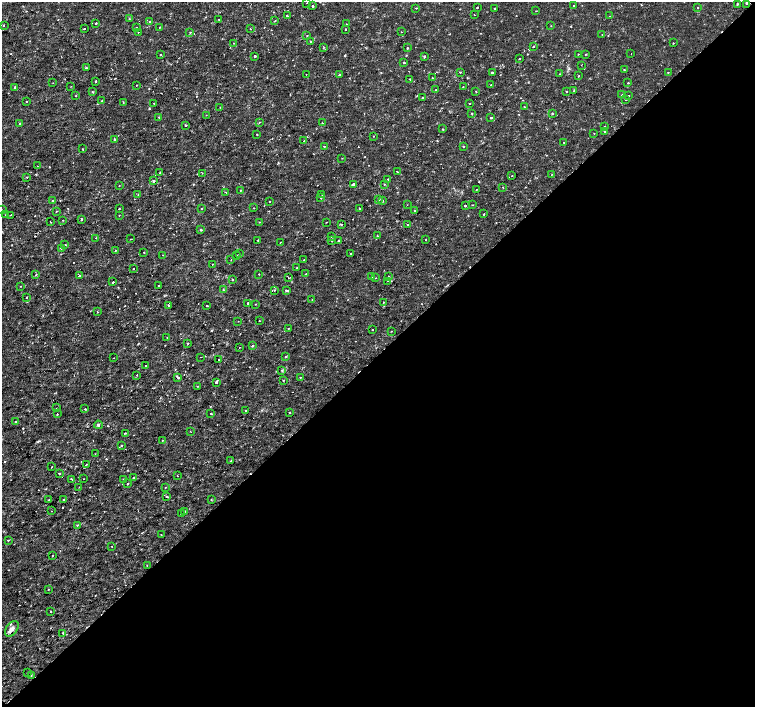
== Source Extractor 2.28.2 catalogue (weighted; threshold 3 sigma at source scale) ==
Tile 12 of 4 x 4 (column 4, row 3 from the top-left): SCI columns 4522-6027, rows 1634-3042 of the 6027 x 6019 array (HDU 1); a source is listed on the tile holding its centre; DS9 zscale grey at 2 x 2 block average (1 PNG px = mean of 2 x 2 image px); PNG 757 x 709 px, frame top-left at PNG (2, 2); each listed source drawn as its Kron ellipse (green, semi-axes under 4 px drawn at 4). Shown black and unused: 50% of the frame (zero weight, under 2 of 3 exposures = <1% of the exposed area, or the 3 px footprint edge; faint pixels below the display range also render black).
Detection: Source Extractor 2.28.2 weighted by HDU 2 'WHT'; one run over the whole footprint, this tile lists its part. Background -9.44e-06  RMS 8.1e-04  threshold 0.00366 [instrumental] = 3 sigma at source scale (4.5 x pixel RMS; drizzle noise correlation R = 1.50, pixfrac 1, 0.0396/0.0396 arcsec/px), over >= 5 px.
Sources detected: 264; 4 cosmic-ray / hot-pixel residue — neither listed nor drawn; the other 260 listed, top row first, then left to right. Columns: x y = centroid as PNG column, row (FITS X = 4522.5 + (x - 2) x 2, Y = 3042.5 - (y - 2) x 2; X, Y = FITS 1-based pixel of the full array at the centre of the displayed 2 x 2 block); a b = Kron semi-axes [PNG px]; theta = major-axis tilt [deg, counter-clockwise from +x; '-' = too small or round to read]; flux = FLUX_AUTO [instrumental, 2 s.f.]
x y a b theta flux
307 2 2 2 - 0.073
746 3 2 2 - 0.23
737 4 3 2 - 0.13
313 6 2 2 - 0.33
574 6 2 2 - 0.46
477 7 2 2 - 0.17
697 7 2 2 - 0.092
416 8 2 2 - 0.083
494 8 2 2 - 0.3
536 11 2 2 - 0.075
474 15 2 2 - 0.068
287 16 3 2 - 0.33
610 16 2 2 - 0.076
129 19 2 2 - 0.1
219 19 2 2 - 0.11
150 21 2 2 - 0.17
275 21 3 2 - 0.083
96 23 2 2 - 0.17
346 24 2 2 - 0.12
3 25 3 2 - 0.087
551 26 2 2 - 0.11
159 27 2 2 - 0.14
136 28 2 2 - 0.2
85 29 2 2 - 0.11
250 29 2 2 - 0.084
346 29 2 2 - 0.1
138 32 2 2 - 0.094
401 32 2 2 - 0.061
190 33 3 2 - 0.13
307 35 2 2 - 0.095
602 35 2 2 - 0.08
310 42 2 2 - 0.27
234 43 2 2 - 0.07
673 43 2 2 - 0.084
533 46 2 2 - 0.24
324 47 3 2 - 0.11
407 48 2 2 - 0.19
578 54 2 2 - 0.14
586 54 2 2 - 0.12
631 54 2 2 - 0.11
160 55 2 2 - 0.13
255 56 2 2 - 0.65
425 57 2 2 - 0.25
519 59 2 2 - 0.42
404 62 2 2 - 0.2
581 65 2 2 - 0.067
86 68 2 2 - 0.24
624 70 2 2 - 0.16
460 72 3 2 - 0.14
492 72 2 2 - 0.57
668 72 2 2 - 0.12
306 74 2 2 - 0.11
339 74 2 2 - 0.16
559 74 2 2 - 0.093
579 76 2 2 - 0.22
432 78 2 2 - 0.064
410 79 2 2 - 0.27
96 81 3 2 - 0.16
53 83 2 2 - 0.071
628 83 2 2 - 0.16
137 85 2 2 - 0.21
491 85 2 2 - 0.48
71 86 2 2 - 0.087
15 87 2 2 - 0.3
463 87 2 2 - 0.14
436 89 2 2 - 0.15
566 91 2 2 - 0.23
574 91 2 2 - 0.14
93 92 2 2 - 0.19
476 92 2 2 - 0.2
622 95 2 2 - 0.11
75 96 2 2 - 0.23
629 96 2 2 - 0.13
423 98 2 2 - 0.26
626 99 2 2 - 0.3
26 101 2 2 - 0.17
101 101 2 2 - 0.13
123 102 2 2 - 0.092
154 103 2 2 - 0.16
469 103 2 2 - 0.71
220 107 2 2 - 0.1
524 107 2 2 - 0.1
472 113 2 2 - 0.12
552 114 2 2 - 0.2
206 115 2 2 - 0.07
159 117 3 2 - 0.11
491 118 2 2 - 0.25
259 122 2 2 - 0.2
19 123 2 2 - 0.1
322 123 2 2 - 0.19
185 125 2 2 - 0.087
605 126 2 2 - 0.094
443 129 2 2 - 0.35
604 132 2 2 - 0.35
594 133 2 2 - 0.075
257 134 2 2 - 0.11
374 136 2 2 - 0.073
114 139 3 2 - 0.14
304 141 2 2 - 0.15
564 142 2 2 - 0.096
324 146 2 2 - 0.25
463 146 2 2 - 0.28
83 149 2 2 - 0.23
342 158 2 2 - 0.072
37 166 2 2 - 0.072
397 172 2 2 - 0.14
160 173 2 2 - 0.19
202 173 2 2 - 0.09
552 174 2 2 - 0.075
512 176 2 2 - 0.16
27 177 2 2 - 0.14
388 179 2 2 - 0.16
154 181 2 2 - 0.38
353 184 3 2 - 0.65
384 184 2 2 - 0.13
119 186 2 2 - 0.099
503 187 2 2 - 0.18
477 189 3 2 - 0.091
240 190 2 2 - 0.12
226 192 2 2 - 0.12
138 194 2 2 - 0.094
322 194 2 2 - 0.086
321 198 3 2 - 0.11
379 199 2 2 - 0.49
53 200 2 2 - 0.089
269 201 2 2 - 0.17
383 201 2 2 - 0.13
407 205 2 2 - 0.079
472 205 2 2 - 0.11
465 206 2 2 - 0.38
119 208 2 2 - 0.099
253 208 2 2 - 0.11
359 208 2 2 - 0.46
201 209 2 2 - 0.085
2 210 2 2 - 0.12
415 210 2 2 - 0.12
56 211 2 2 - 0.081
6 214 2 2 - 0.11
484 214 2 2 - 0.19
10 215 2 2 - 0.084
119 215 2 2 - 0.087
81 219 2 2 - 0.44
63 220 2 2 - 0.073
50 221 2 2 - 0.16
259 222 2 2 - 0.097
326 222 2 2 - 0.082
408 224 2 2 - 0.11
341 225 2 2 - 0.52
201 230 2 2 - 0.58
331 236 2 2 - 0.39
377 236 2 2 - 0.13
96 238 2 2 - 0.12
131 239 2 2 - 0.098
426 239 2 2 - 0.16
258 240 2 2 - 0.2
332 241 2 2 - 0.33
338 241 3 2 - 0.16
281 242 2 2 - 0.15
65 245 2 2 - 0.31
61 248 2 2 - 0.3
115 250 2 2 - 0.12
144 252 2 2 - 0.062
239 254 2 2 - 0.17
350 254 2 2 - 0.26
163 255 2 2 - 0.073
237 255 2 2 - 0.081
231 260 2 2 - 0.12
304 260 2 2 - 0.33
212 264 2 2 - 0.084
133 268 2 2 - 0.24
297 268 2 2 - 0.18
306 273 2 2 - 0.072
259 274 2 2 - 0.24
36 275 2 2 - 0.17
79 276 2 2 - 0.36
372 276 2 2 - 0.37
389 277 2 2 - 0.17
289 278 3 2 - 0.081
376 278 2 2 - 0.11
232 279 2 2 - 0.12
388 281 2 2 - 0.083
113 282 2 2 - 0.22
20 286 2 2 - 0.082
159 286 2 2 - 0.2
224 290 4 2 - 0.16
274 290 2 2 - 0.17
287 290 3 2 - 0.59
26 297 2 2 - 0.1
312 300 2 2 - 0.085
384 302 2 2 - 0.11
248 303 2 2 - 0.66
255 304 2 2 - 0.16
169 305 2 2 - 0.51
206 306 2 2 - 0.33
97 312 2 2 - 0.15
238 321 2 2 - 0.07
260 321 2 2 - 0.083
288 328 2 2 - 0.17
373 330 2 2 - 0.09
391 331 2 2 - 0.13
167 337 2 2 - 0.079
188 343 2 2 - 0.26
252 346 2 2 - 0.25
240 347 2 2 - 0.083
200 357 2 2 - 0.1
286 357 2 2 - 0.38
113 358 2 2 - 0.078
219 360 2 2 - 0.26
146 366 2 2 - 0.55
282 370 3 2 - 0.14
137 375 2 2 - 0.086
300 377 2 2 - 0.11
178 378 4 2 - 0.37
283 380 2 2 - 0.11
216 382 2 2 - 0.67
198 386 2 2 - 0.2
57 408 2 2 - 0.15
85 409 2 2 - 0.2
246 411 2 2 - 0.094
211 413 2 2 - 0.29
289 413 2 2 - 0.22
57 414 2 2 - 0.15
15 421 2 2 - 0.18
98 425 4 4 - 0.29
190 431 2 2 - 0.072
125 433 2 2 - 0.2
162 440 2 2 - 0.21
121 445 2 2 - 0.3
95 454 2 2 - 0.065
231 460 2 2 - 0.1
86 464 2 2 - 0.19
51 467 2 2 - 0.19
59 473 2 2 - 0.59
177 476 2 2 - 0.093
133 477 2 2 - 0.13
72 479 2 2 - 0.27
84 479 2 2 - 0.066
123 480 2 2 - 0.16
127 483 3 2 - 0.19
79 487 2 2 - 0.086
165 487 2 2 - 0.088
167 497 3 2 - 0.32
49 500 2 2 - 0.27
64 500 2 2 - 0.12
211 500 3 2 - 0.11
52 511 2 2 - 0.085
185 511 2 2 - 0.21
181 513 2 2 - 0.14
77 525 2 2 - 0.09
161 535 2 2 - 0.081
8 540 2 2 - 0.4
112 546 2 2 - 0.08
52 555 2 2 - 0.2
147 565 2 2 - 0.086
48 589 2 2 - 0.13
51 611 2 2 - 0.19
12 629 9 5 55 0.87
63 633 2 2 - 0.25
28 672 2 2 - 0.16
31 676 2 2 - 0.081
Overlapping masked pixels (flux is a lower limit): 1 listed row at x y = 746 3
Isophote crosses this tile's border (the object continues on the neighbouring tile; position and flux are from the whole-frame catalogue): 2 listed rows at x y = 307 2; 2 210
Diffuse or blended objects may show on this block-average render without a row.